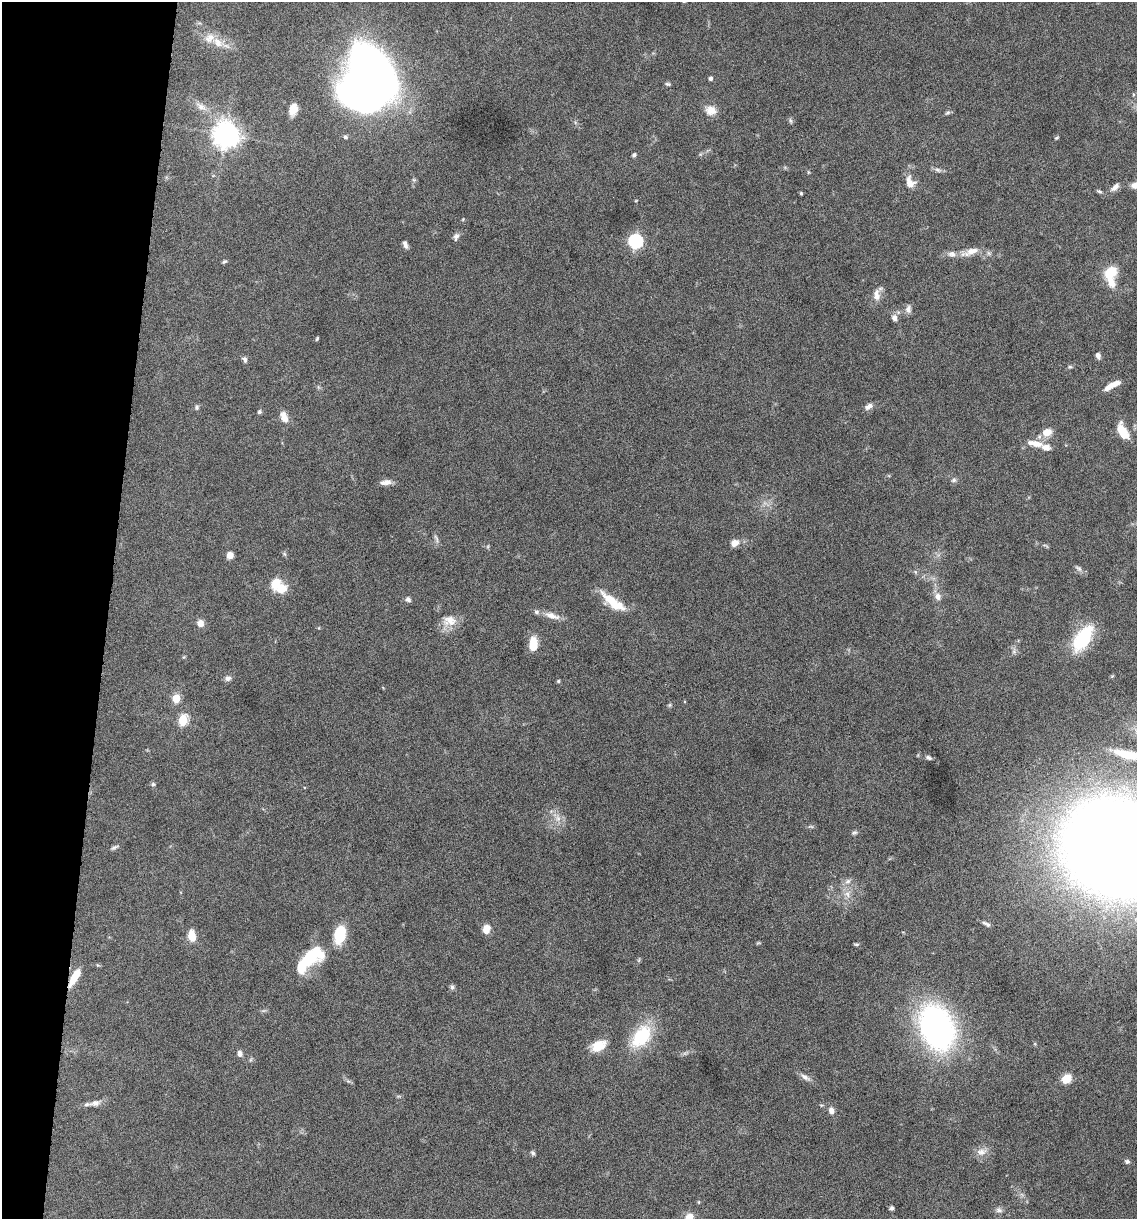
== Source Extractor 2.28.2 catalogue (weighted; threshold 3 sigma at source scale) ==
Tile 9 of 4 x 4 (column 1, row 3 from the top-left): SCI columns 236-1370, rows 1218-2434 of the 4893 x 4871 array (HDU 1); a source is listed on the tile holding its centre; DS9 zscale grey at full resolution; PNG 1139 x 1221 px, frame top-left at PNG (2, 2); no overlay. Shown black and unused: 9% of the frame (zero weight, under 10 of 20 exposures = <1% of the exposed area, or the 3 px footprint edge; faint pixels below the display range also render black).
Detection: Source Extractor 2.28.2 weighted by HDU 2 'WHT'; one run over the whole footprint, this tile lists its part. Background 0.0424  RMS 0.0026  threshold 0.0105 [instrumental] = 3 sigma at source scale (4.09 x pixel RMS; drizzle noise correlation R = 1.36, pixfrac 0.8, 0.05/0.05 arcsec/px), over >= 5 px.
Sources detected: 120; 1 too faint to see at this stretch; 2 inside a brighter object's white glare — not listed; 8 inside a brighter listed object's ellipse — not listed separately; the other 109 listed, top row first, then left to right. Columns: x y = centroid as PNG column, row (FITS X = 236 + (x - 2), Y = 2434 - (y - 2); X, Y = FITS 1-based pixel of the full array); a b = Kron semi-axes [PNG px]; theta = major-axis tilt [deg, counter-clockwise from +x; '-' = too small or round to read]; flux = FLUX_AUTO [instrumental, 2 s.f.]
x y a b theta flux
218 42 19 12 -39 3.4
370 66 38 20 -50 190
710 78 4 4 - 0.72
668 84 7 4 -3 0.42
1133 94 5 3 - 0.26
201 107 16 9 -35 2
293 109 11 7 76 3.4
711 110 14 12 -8 2.5
948 113 8 5 36 0.47
791 121 7 5 -73 0.44
226 135 9 8 - 280
345 137 6 5 - 0.48
1057 138 6 4 21 0.29
634 155 5 5 - 0.51
938 170 10 6 -12 0.76
808 172 6 3 -72 0.23
910 183 16 10 -74 2.7
1135 185 8 7 - 1.7
1115 187 12 7 45 1.2
1099 191 8 4 -22 0.42
801 193 3 3 - 0.28
636 200 5 3 - 0.18
456 237 11 7 69 0.83
635 241 6 6 - 43
405 244 9 5 -73 0.89
970 252 24 8 18 2.9
224 262 7 4 26 0.39
1110 273 18 14 50 4.9
876 295 17 9 -89 1.9
908 309 11 7 86 1.1
894 318 9 7 -73 1.1
317 339 5 3 - 0.26
1098 355 7 5 -72 0.96
245 360 8 5 -70 0.66
1070 367 6 5 - 0.39
1111 385 19 6 32 2.5
318 387 7 4 -71 0.35
869 406 11 7 29 1.1
197 407 7 5 82 0.46
259 412 5 4 - 0.45
284 417 14 8 -67 2.2
1047 432 9 7 23 3.6
1123 432 15 7 -63 5.9
1035 444 22 8 -11 2.9
954 480 8 6 32 0.58
386 482 13 6 5 1.6
436 539 14 4 -75 0.7
735 543 11 8 27 1.8
488 546 6 4 72 0.26
1046 546 10 3 -32 0.36
284 554 7 5 -59 0.38
230 555 6 6 - 1.8
1078 568 11 5 -37 0.74
915 572 6 4 -71 0.32
276 584 8 7 - 7
282 589 12 8 32 3
938 596 9 8 - 1.4
408 599 8 6 -28 0.75
611 601 32 10 -40 6.1
552 616 23 8 -18 2.4
449 621 20 14 4 3.4
200 623 6 6 - 2.1
319 628 5 3 - 0.21
1083 638 27 13 57 16
533 644 13 7 88 5.2
1014 651 10 6 90 0.69
1112 676 4 4 - 0.25
228 678 8 7 - 0.92
558 681 4 4 - 0.31
176 698 5 5 - 8.4
670 705 6 5 - 0.35
183 720 6 5 - 17
1128 755 36 9 -13 6.4
928 758 7 5 -22 0.58
153 784 5 5 - 0.42
558 818 12 9 -84 1.9
811 826 9 4 -3 0.4
854 833 8 5 24 0.49
114 847 11 5 24 0.59
1117 848 61 50 -21 970
848 881 9 7 31 1
848 894 11 10 - 1.9
988 925 9 6 -38 0.62
486 929 10 8 78 2.3
340 935 16 9 78 10
192 936 11 7 -81 3.4
856 944 9 3 -4 0.33
312 955 27 15 42 15
639 960 6 4 71 0.31
97 965 6 3 -71 0.23
75 977 21 7 60 4.1
452 987 8 6 -74 0.53
937 1027 37 26 -68 83
641 1036 32 19 52 12
598 1046 16 10 25 4.8
240 1054 8 6 -81 0.91
805 1077 17 6 -31 1.2
1066 1079 8 7 - 4.4
348 1081 6 5 - 0.42
398 1096 6 4 -17 0.32
95 1103 17 8 12 1.5
831 1111 8 6 -70 1.3
982 1152 16 10 15 1.9
533 1153 6 4 -66 0.52
1127 1161 6 5 - 0.56
699 1202 6 4 -90 0.25
892 1208 5 4 - 0.53
999 1210 9 7 -27 0.85
689 1217 10 8 27 2.1
Overlapping masked pixels (flux is a lower limit): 1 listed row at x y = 75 977
Isophote crosses this tile's border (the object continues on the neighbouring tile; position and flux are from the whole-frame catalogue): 4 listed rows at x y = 1135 185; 1128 755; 1117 848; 689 1217